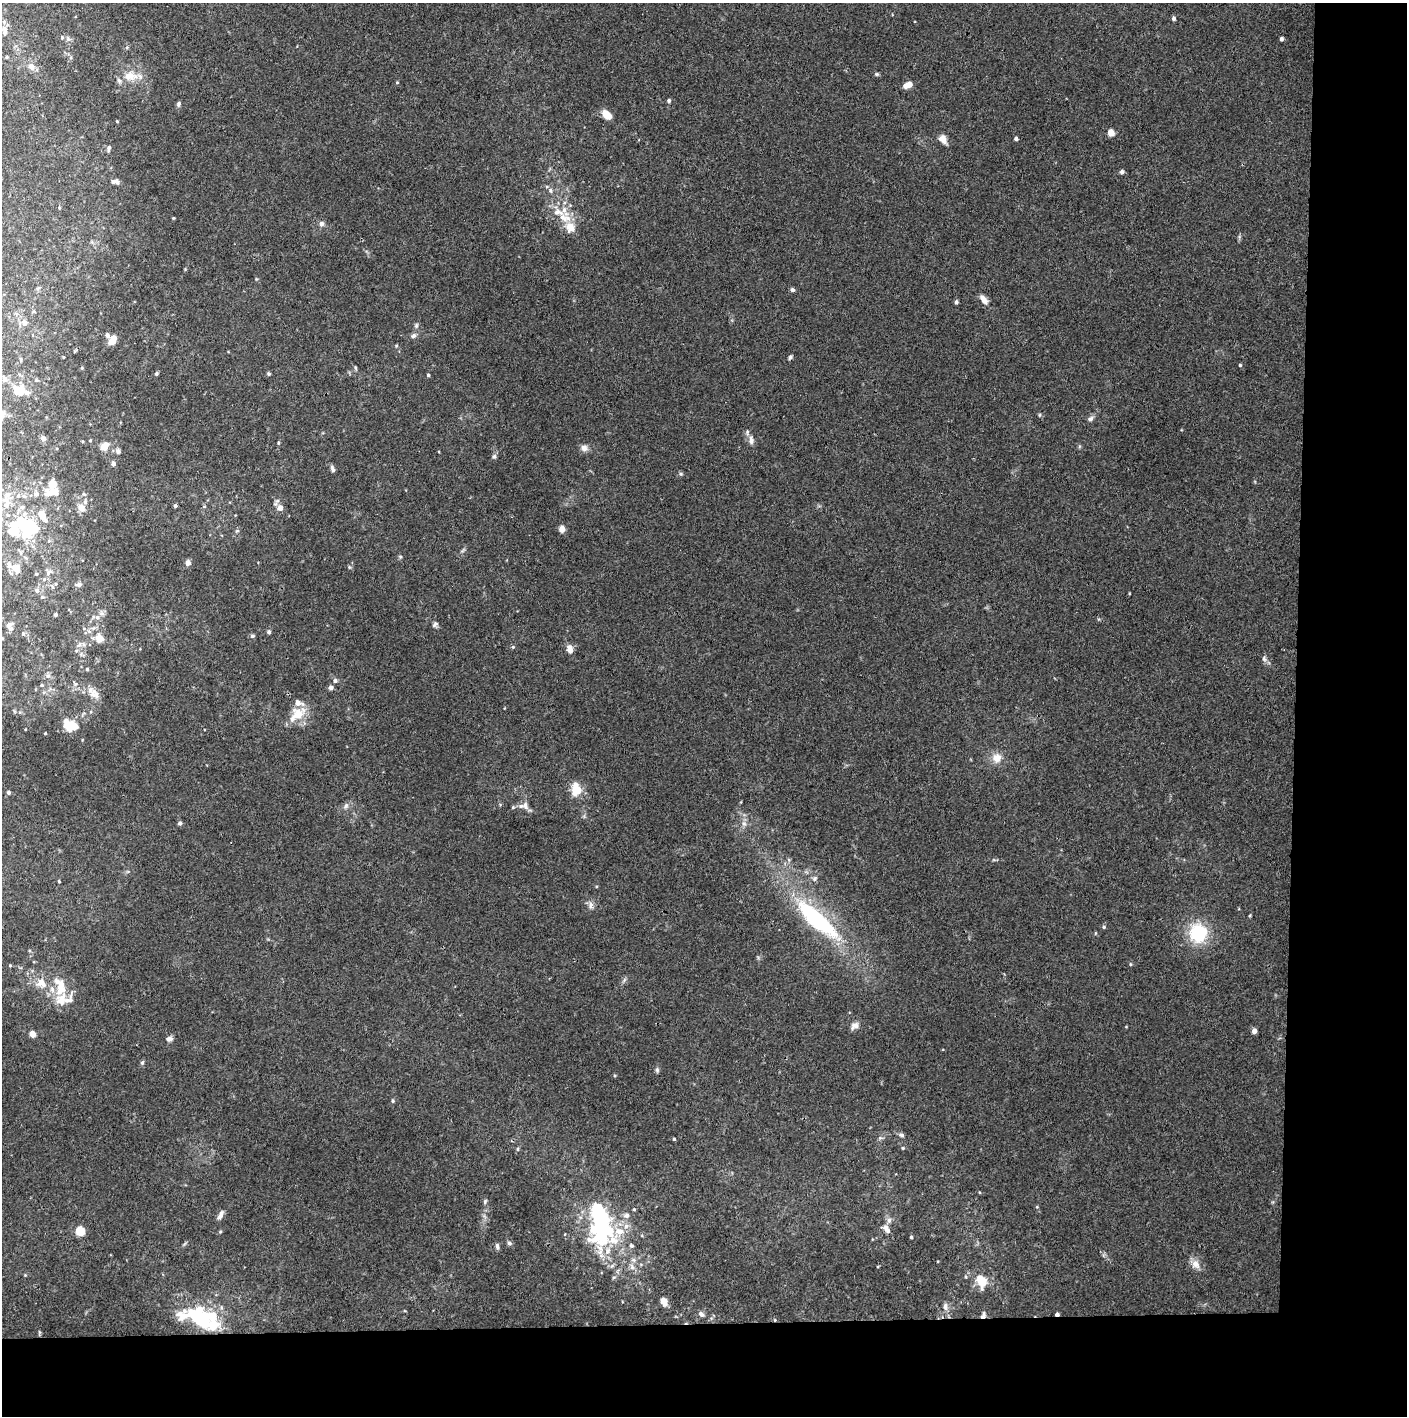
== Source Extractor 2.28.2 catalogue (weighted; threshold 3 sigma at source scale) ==
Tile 9 of 3 x 3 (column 3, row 3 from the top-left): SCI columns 2812-4216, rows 1-1414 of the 4221 x 4245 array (HDU 1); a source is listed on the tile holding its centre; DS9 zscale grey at full resolution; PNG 1409 x 1418 px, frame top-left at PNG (2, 3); no overlay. Shown black and unused: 14% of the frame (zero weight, under 3 of 4 exposures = <1% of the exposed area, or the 3 px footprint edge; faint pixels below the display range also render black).
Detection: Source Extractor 2.28.2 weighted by HDU 2 'WHT'; one run over the whole footprint, this tile lists its part. Background 0.0339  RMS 0.0046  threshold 0.0208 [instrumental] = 3 sigma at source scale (4.5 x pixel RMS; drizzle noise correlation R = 1.50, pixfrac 1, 0.05/0.05 arcsec/px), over >= 5 px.
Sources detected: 181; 9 inside a brighter object's white glare — not listed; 25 inside a brighter listed object's ellipse — not listed separately; the other 147 listed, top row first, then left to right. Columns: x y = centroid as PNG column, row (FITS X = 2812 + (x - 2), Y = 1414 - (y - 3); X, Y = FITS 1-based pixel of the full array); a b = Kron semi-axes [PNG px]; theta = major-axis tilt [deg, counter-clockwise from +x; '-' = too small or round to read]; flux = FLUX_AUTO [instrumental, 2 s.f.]
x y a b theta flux
1174 18 5 4 - 1.1
4 29 11 8 5 2.4
62 37 5 4 - 0.62
1281 39 4 3 - 1
7 57 4 4 - 0.47
31 66 8 7 - 2.4
876 74 5 5 - 0.64
130 76 21 12 -4 7.3
397 82 4 4 - 0.44
908 85 8 5 22 4.6
669 101 5 4 - 0.89
178 104 6 5 - 1.1
607 115 12 7 -46 5.5
117 121 3 3 - 0.37
1111 133 5 4 - 8.7
943 139 10 8 -47 3.5
1016 139 4 3 - 1.3
109 149 9 4 80 0.85
1122 172 5 5 - 1.1
115 181 10 5 -1 1.5
551 190 7 6 - 1.2
173 218 4 3 - 0.45
564 218 20 11 -20 7
321 224 7 6 - 1.5
792 290 6 5 - 0.93
983 299 13 6 -52 2.9
956 302 5 4 - 0.84
34 312 5 3 - 0.44
24 323 7 7 - 1.9
416 325 7 5 71 0.85
107 335 6 5 - 1.3
413 336 8 6 34 1.3
113 339 10 6 61 4.3
74 351 5 3 - 0.37
790 357 5 4 - 0.94
1240 365 4 4 - 0.53
356 368 6 3 -70 0.53
156 374 5 4 - 0.74
269 374 5 4 - 0.7
428 375 3 3 - 0.7
4 379 8 6 -78 1.4
20 390 16 11 -10 7.7
1039 415 5 3 - 0.44
1090 419 8 6 32 1.3
43 438 6 6 - 1.4
90 440 4 3 - 0.37
751 440 14 7 -88 2.4
278 443 4 4 - 0.49
104 447 8 6 54 5.7
584 448 9 9 - 2.1
118 451 7 6 - 1.3
494 456 6 5 - 0.94
113 464 5 5 - 1.8
333 469 10 4 -67 1.1
52 484 10 9 - 3.7
36 494 8 6 -2 1.2
6 505 14 8 68 4.1
175 506 4 3 - 0.85
22 507 6 6 - 0.96
81 507 8 8 - 3.7
280 508 6 5 - 3.3
45 520 6 5 - 0.84
14 524 31 13 20 12
562 529 4 4 - 7
237 531 6 4 1 0.6
188 563 5 4 - 3.2
349 567 6 4 -72 0.52
16 568 12 10 -44 4.1
48 572 8 5 43 1.4
44 579 5 5 - 0.75
78 585 8 5 5 1.5
37 591 6 5 - 1.3
56 614 4 4 - 0.67
97 617 7 7 - 1.6
435 624 7 6 - 1.1
9 625 8 7 - 2.7
89 631 8 5 -45 1.3
269 632 5 4 - 0.96
23 633 5 4 - 0.71
252 636 6 5 - 0.91
2 638 4 4 - 0.44
100 639 9 8 - 5.5
79 645 9 4 54 1.4
513 647 5 4 - 0.59
570 649 10 6 -83 3.1
1264 658 9 5 -64 1.2
87 669 4 4 - 0.54
48 676 7 6 - 1.2
335 681 6 5 - 1.1
42 685 5 4 - 0.58
330 687 6 5 - 1.5
94 694 15 10 -11 4.1
297 714 26 14 42 9.1
70 725 17 11 -25 9.9
45 733 3 2 - 0.41
997 758 13 12 - 4.7
577 789 17 11 51 6.9
8 792 4 4 - 0.94
525 805 9 7 -77 2.1
346 806 8 6 68 1.2
180 823 5 5 - 0.96
744 824 7 4 -1 1
814 879 7 6 - 1.2
59 881 4 3 - 0.45
591 905 10 7 -86 1.9
1250 915 5 3 - 0.46
816 919 58 17 -42 55
1104 927 5 4 - 0.65
1198 933 18 16 -81 25
1130 964 4 4 - 0.53
10 965 4 4 - 0.4
624 980 7 4 72 0.84
43 984 16 8 2 4.2
61 1000 27 16 38 8.4
855 1026 11 8 31 2.3
1254 1031 5 4 - 2.4
32 1034 4 4 - 7.6
169 1039 8 6 19 1.6
142 1063 6 5 - 0.8
657 1070 7 5 -69 0.84
393 1101 5 4 - 0.6
902 1135 6 6 - 1.2
674 1139 4 4 - 0.51
903 1148 4 4 - 0.49
485 1201 6 4 64 0.73
634 1209 4 3 - 0.54
220 1215 12 6 66 2
889 1220 8 6 -89 1.7
886 1229 13 6 -56 2.7
80 1231 5 5 - 23
220 1232 5 3 - 0.48
599 1236 40 26 30 33
911 1237 3 3 - 0.58
509 1243 6 5 - 0.89
497 1246 8 5 -82 1.1
632 1246 6 6 - 0.84
1195 1264 13 10 -56 3.6
612 1266 7 4 19 0.88
632 1267 9 6 -76 2
981 1281 13 9 -67 9.2
664 1301 11 7 -67 2.9
945 1307 10 6 90 1.8
701 1314 7 5 -48 1.6
1057 1314 4 3 - 1.3
983 1316 8 5 67 1.7
200 1318 38 17 -35 41
775 1320 4 3 - 0.41
Overlapping masked pixels (flux is a lower limit): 3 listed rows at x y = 1057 1314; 983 1316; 775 1320
Isophote crosses this tile's border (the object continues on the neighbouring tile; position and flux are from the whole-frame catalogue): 2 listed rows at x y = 4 29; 2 638
Unlisted compact peaks at least as high as the median listed source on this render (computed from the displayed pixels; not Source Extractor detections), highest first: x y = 681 474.